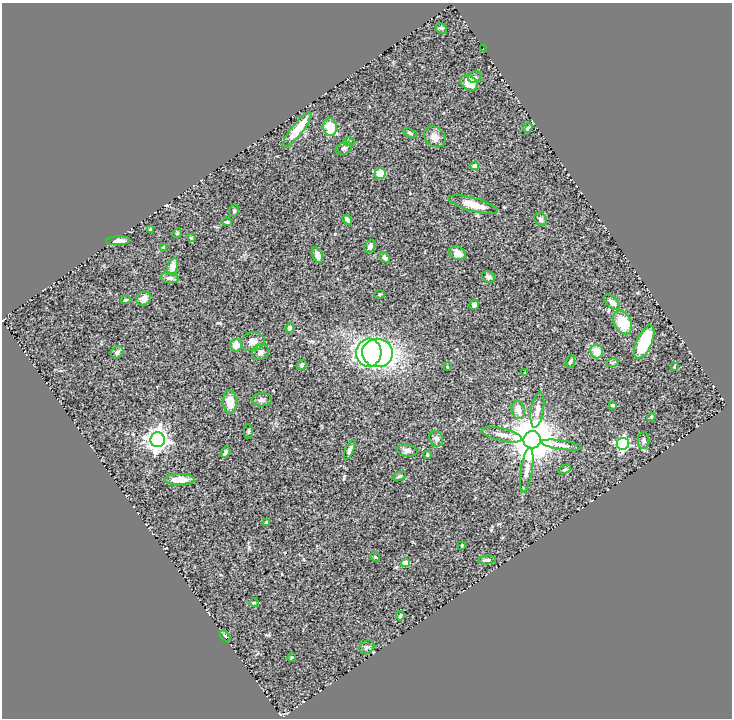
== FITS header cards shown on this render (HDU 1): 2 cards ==
NAXIS1  =                  730
NAXIS2  =                  716

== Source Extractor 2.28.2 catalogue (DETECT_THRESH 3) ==
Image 730 x 716 px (HDU 1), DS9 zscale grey, 1 PNG px = 1 image px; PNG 734 x 720 px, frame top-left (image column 1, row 716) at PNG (2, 3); each listed source drawn as its Kron ellipse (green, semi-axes under 4 px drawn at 4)
Background 0.661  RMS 0.037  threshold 0.11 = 3 sigma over >= 5 px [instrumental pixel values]
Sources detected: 83; all 83 listed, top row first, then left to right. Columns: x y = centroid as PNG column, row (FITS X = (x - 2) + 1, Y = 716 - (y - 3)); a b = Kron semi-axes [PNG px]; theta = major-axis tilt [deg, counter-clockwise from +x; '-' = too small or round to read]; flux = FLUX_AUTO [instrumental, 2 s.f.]
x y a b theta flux
441 28 6 4 -42 4
483 48 3 2 - 2.2
475 77 7 5 26 6.1
469 83 9 7 -34 41
330 127 9 6 -84 57
528 128 5 4 - 3.2
297 130 22 5 51 60
410 133 7 4 -26 4
435 137 12 9 -41 19
349 141 5 3 - 2.6
344 148 8 6 25 6.9
475 166 4 4 - 15
380 174 5 5 - 32
473 205 25 7 -15 39
234 211 6 4 76 4.5
541 219 7 5 -53 5.3
347 220 5 3 - 7.5
227 222 4 3 - 3.2
150 229 4 3 - 2
177 233 5 4 - 3.2
191 238 4 3 - 2
118 241 12 4 3 12
370 246 7 5 67 8.6
163 247 3 3 - 2.1
458 253 9 6 -29 15
317 255 8 5 -64 13
385 258 6 4 -47 7.4
172 267 9 5 75 19
489 277 7 5 -29 8.2
170 278 9 5 -6 7.8
379 294 5 3 - 2.5
144 298 7 6 - 15
126 300 5 3 - 2.6
612 302 10 5 -43 9.5
474 305 5 4 - 9.5
623 322 12 8 -63 70
290 328 5 4 - 9.6
253 342 12 9 12 15
644 342 18 7 66 100
236 345 6 5 - 20
597 351 7 6 - 31
117 352 6 5 - 7.8
260 352 9 7 32 9
369 353 14 12 86 410
377 353 15 14 - 660
570 361 7 4 71 3.9
613 362 6 4 19 3.2
302 365 6 4 52 4
447 367 4 2 - 1.7
674 367 4 3 - 1.9
525 373 4 4 - 1.7
262 400 10 6 3 8.1
230 402 11 7 -89 35
613 405 3 2 - 2.9
518 410 9 6 -80 19
537 410 18 6 81 15
651 417 4 4 - 2.8
248 431 7 4 89 3.2
502 435 20 6 -13 18
436 439 8 6 -62 8.2
158 440 7 7 - 1600
532 440 9 8 - 10000
644 440 9 5 90 6
623 444 6 6 - 330
562 445 20 4 -8 13
350 450 10 4 66 7.8
407 450 10 6 -11 9.3
225 452 6 4 58 4.6
427 455 3 2 - 2.6
565 469 6 4 30 3.2
527 470 22 6 81 17
399 476 7 3 23 3.3
180 480 15 5 0 29
266 522 3 3 - 2
462 546 4 2 - 2
375 557 5 4 - 2.8
487 560 9 4 4 6.2
406 563 4 4 - 55
254 602 5 3 - 2.6
400 616 5 3 - 3.4
225 636 6 3 -45 3.1
367 647 8 6 33 5
292 657 4 4 - 2.8